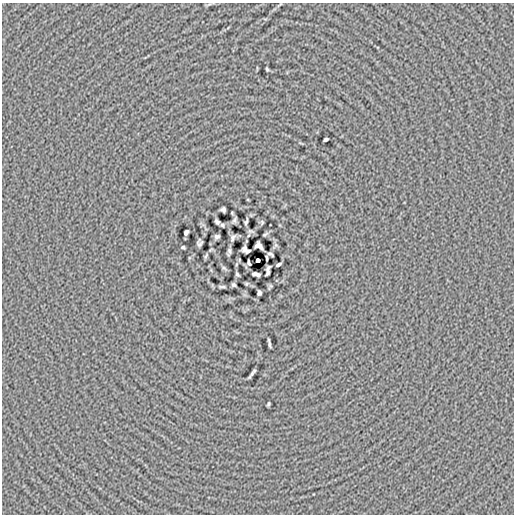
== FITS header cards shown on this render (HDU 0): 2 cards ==
NAXIS1  =                  512
NAXIS2  =                  512

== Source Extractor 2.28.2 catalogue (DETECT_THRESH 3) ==
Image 512 x 512 px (HDU 0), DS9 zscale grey, 1 PNG px = 1 image px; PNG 516 x 516 px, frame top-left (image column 1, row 512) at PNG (2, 3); no overlay
Background 1.61e-04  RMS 0.014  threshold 0.0426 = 3 sigma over >= 5 px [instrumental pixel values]
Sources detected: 31; all 31 listed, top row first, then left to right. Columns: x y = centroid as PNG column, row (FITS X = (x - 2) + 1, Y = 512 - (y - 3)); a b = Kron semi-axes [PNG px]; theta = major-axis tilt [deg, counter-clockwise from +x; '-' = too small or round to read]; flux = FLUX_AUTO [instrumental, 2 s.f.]
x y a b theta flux
267 69 3 2 - 1
326 139 4 3 - 1.9
223 209 5 5 - 2.2
234 220 6 4 66 1.8
217 222 5 3 - 2.1
246 222 6 3 68 1.6
222 225 4 4 - 1.3
186 232 5 4 - 2.4
265 234 7 2 36 1.2
217 236 5 4 - 2
233 238 7 4 65 2.2
199 243 7 5 83 2.3
259 246 8 5 -38 3.9
183 247 4 3 - 1.2
246 250 8 5 -35 2.8
229 252 6 3 82 2.1
270 254 6 3 -32 1.7
206 256 10 3 60 1.5
267 258 4 2 - 1.3
258 260 4 4 - 8.1
249 262 6 3 -75 1.3
278 264 5 3 - 2.1
268 273 6 4 77 2.1
237 274 4 3 - 1.3
256 274 7 4 -12 3.1
234 285 4 3 - 1.3
222 287 13 4 -5 2.2
259 293 5 4 - 2.1
269 343 8 2 -81 2.1
252 374 9 2 52 2.2
268 404 4 3 - 1.2